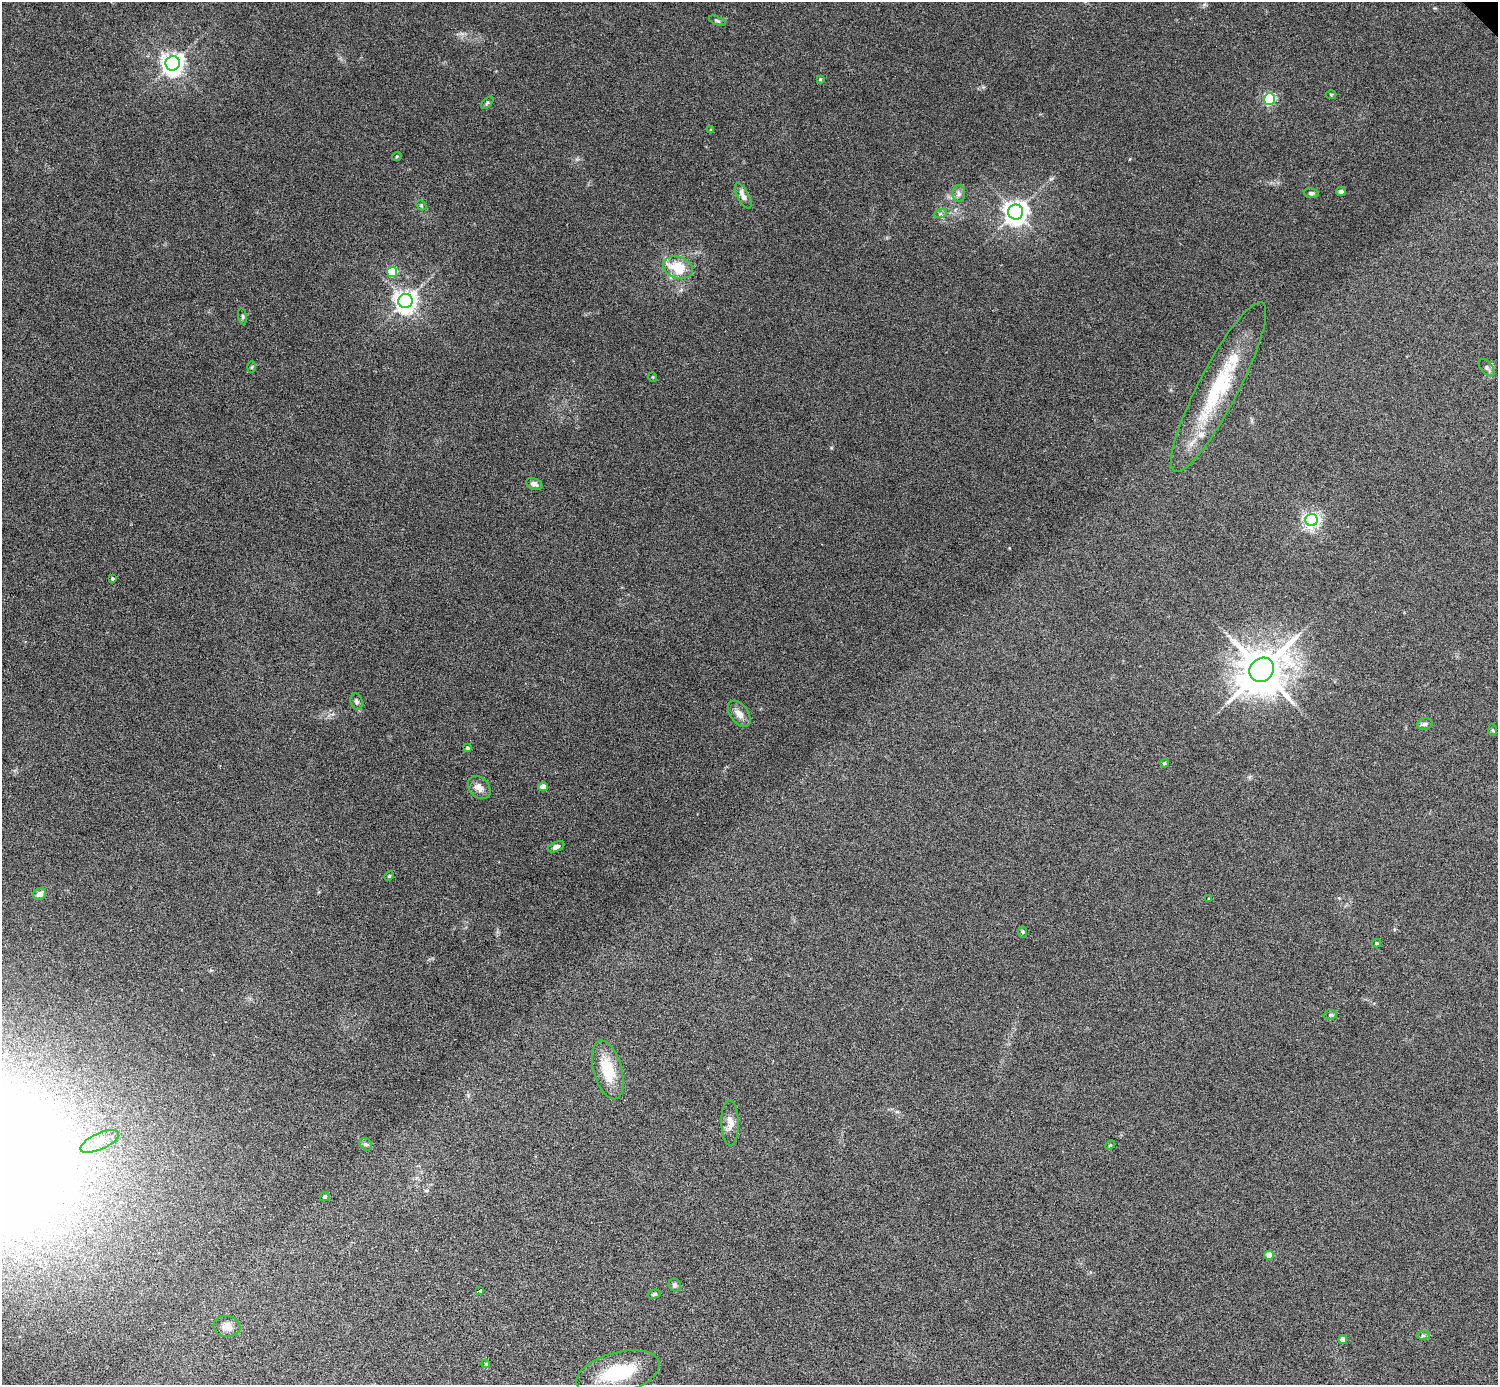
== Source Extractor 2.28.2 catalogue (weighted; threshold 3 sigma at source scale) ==
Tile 7 of 4 x 4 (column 3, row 2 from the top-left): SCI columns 2991-4486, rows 3063-4445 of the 5981 x 5981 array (HDU 1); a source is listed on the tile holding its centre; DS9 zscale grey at full resolution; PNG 1500 x 1387 px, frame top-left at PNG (2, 2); each listed source drawn as its Kron ellipse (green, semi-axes under 4 px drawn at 4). Shown black and unused: <1% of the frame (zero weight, under 4 of 8 exposures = <1% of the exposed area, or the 3 px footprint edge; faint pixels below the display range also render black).
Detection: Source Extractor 2.28.2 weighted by HDU 2 'WHT'; one run over the whole footprint, this tile lists its part. Background 0.0442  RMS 0.0039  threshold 0.0158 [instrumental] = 3 sigma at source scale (4.09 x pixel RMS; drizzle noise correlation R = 1.36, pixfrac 0.8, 0.05/0.05 arcsec/px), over >= 5 px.
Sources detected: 59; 1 inside a brighter object's white glare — neither listed nor drawn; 1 inside a brighter listed object's ellipse — not listed separately; the other 57 listed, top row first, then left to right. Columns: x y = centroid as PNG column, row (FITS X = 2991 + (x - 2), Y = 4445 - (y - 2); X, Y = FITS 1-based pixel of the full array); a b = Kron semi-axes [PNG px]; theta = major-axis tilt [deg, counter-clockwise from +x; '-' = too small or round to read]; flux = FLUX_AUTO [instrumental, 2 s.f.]
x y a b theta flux
717 21 9 4 -23 0.57
173 63 7 7 - 260
820 79 4 4 - 0.33
1331 94 5 3 - 0.35
1269 99 5 5 - 48
487 103 7 4 45 0.64
711 130 4 4 - 0.47
397 156 5 3 - 0.32
1341 191 5 4 - 1
1311 193 7 5 -10 0.67
959 194 8 6 -88 1.3
743 196 14 5 -62 2.2
421 205 6 4 -46 0.51
1016 212 7 7 - 310
940 214 7 4 19 0.69
678 268 15 10 -18 10
392 272 5 5 - 18
405 301 7 7 - 260
243 316 8 4 -81 0.59
251 367 5 4 - 0.42
1487 368 10 5 -50 1.2
653 377 5 3 - 0.28
1218 387 95 20 62 33
534 484 8 5 -22 1.3
1312 520 6 6 - 120
112 578 4 4 - 0.56
1262 670 13 11 43 1500
357 702 8 6 -72 1.1
739 714 15 9 -54 2.9
1425 724 8 5 17 0.85
1493 730 6 4 -88 0.41
467 748 4 4 - 0.68
1164 763 4 3 - 0.51
543 787 4 4 - 4.6
479 788 13 9 -47 2.6
556 847 8 5 22 1.5
389 876 5 4 - 0.39
39 894 7 5 24 2
1209 899 3 3 - 0.28
1022 932 6 4 -89 0.51
1377 943 4 3 - 0.55
1330 1015 7 5 10 0.59
608 1070 30 14 -74 12
730 1123 23 8 -89 3.2
100 1141 21 8 24 4
366 1144 7 5 -41 0.74
1110 1145 5 3 - 0.38
325 1197 5 4 - 0.84
1269 1255 5 4 - 5.1
675 1285 6 6 - 1
479 1290 4 3 - 1.8
654 1294 7 4 15 0.64
227 1326 13 10 -9 2.9
1423 1336 7 4 0 0.61
1343 1339 4 4 - 3.3
486 1364 4 3 - 0.29
618 1373 43 20 15 21